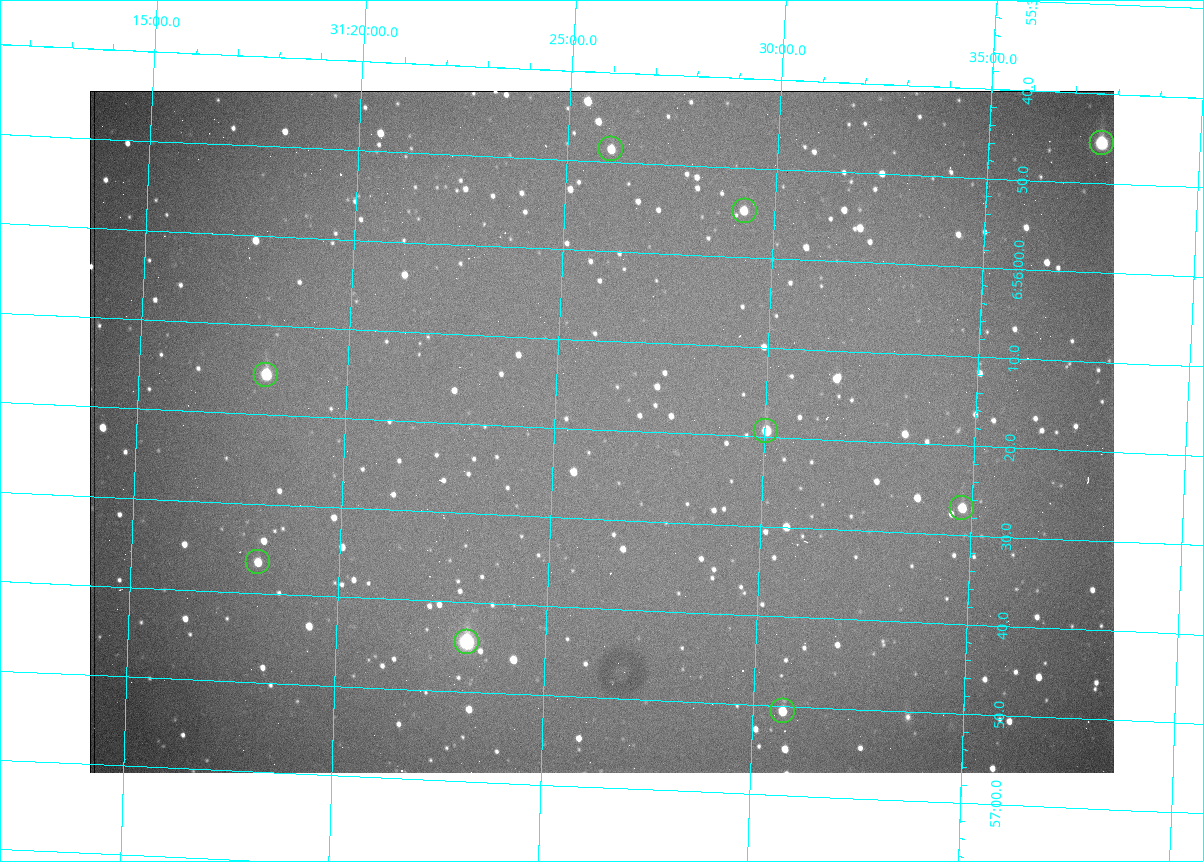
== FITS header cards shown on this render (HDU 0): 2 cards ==
NAXIS1  =                 1024 /fastest changing axis
NAXIS2  =                  682 /next to fastest changing axis

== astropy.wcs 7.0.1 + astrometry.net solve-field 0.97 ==
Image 1024 x 682 px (HDU 0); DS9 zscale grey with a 90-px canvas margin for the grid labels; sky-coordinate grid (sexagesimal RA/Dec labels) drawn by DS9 from the SOLVED WCS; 9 Tycho-2 reference stars matched to detected sources circled (green)
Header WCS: RA---TAN/DEC--TAN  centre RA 06:56:20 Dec +31:26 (104.08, +31.44 deg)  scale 1.44 arcsec/px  FOV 24.5' x 16.3'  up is -93 deg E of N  parity flipped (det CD > 0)
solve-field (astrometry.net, Tycho-2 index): VERIFIED the header's WCS against the Tycho-2 star catalogue (9 matches, 0 conflicts) and refined it, rather than solving blind
Solved WCS: RA---TAN-SIP/DEC--TAN-SIP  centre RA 06:56:20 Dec +31:26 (104.08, +31.44 deg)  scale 1.43 arcsec/px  FOV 24.4' x 16.3'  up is -93 deg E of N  parity flipped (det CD > 0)
The solver's refit moves the header's centre by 1.7 arcsec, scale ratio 0.9969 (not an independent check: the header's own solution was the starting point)
Tycho-2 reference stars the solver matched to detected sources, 9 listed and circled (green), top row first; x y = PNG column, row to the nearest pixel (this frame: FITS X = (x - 90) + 1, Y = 682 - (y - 91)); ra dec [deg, ICRS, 3 dp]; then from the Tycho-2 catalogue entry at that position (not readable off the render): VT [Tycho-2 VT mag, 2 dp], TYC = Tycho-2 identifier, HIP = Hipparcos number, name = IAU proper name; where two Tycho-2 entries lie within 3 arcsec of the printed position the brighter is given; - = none
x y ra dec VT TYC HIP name
1102 143 103.940 +31.628 9.24 2437-728-1 - -
611 149 103.952 +31.434 11.53 2437-424-1 - -
745 211 103.978 +31.488 11.51 2437-421-1 - -
266 375 104.065 +31.301 9.89 2437-425-1 - -
766 431 104.081 +31.501 10.83 2437-37-1 - -
962 508 104.112 +31.580 11.47 2437-71-1 - -
258 562 104.152 +31.301 11.67 2437-646-1 - -
467 642 104.185 +31.385 8.52 2437-370-1 33393 -
783 711 104.211 +31.512 11.03 2437-937-1 - -